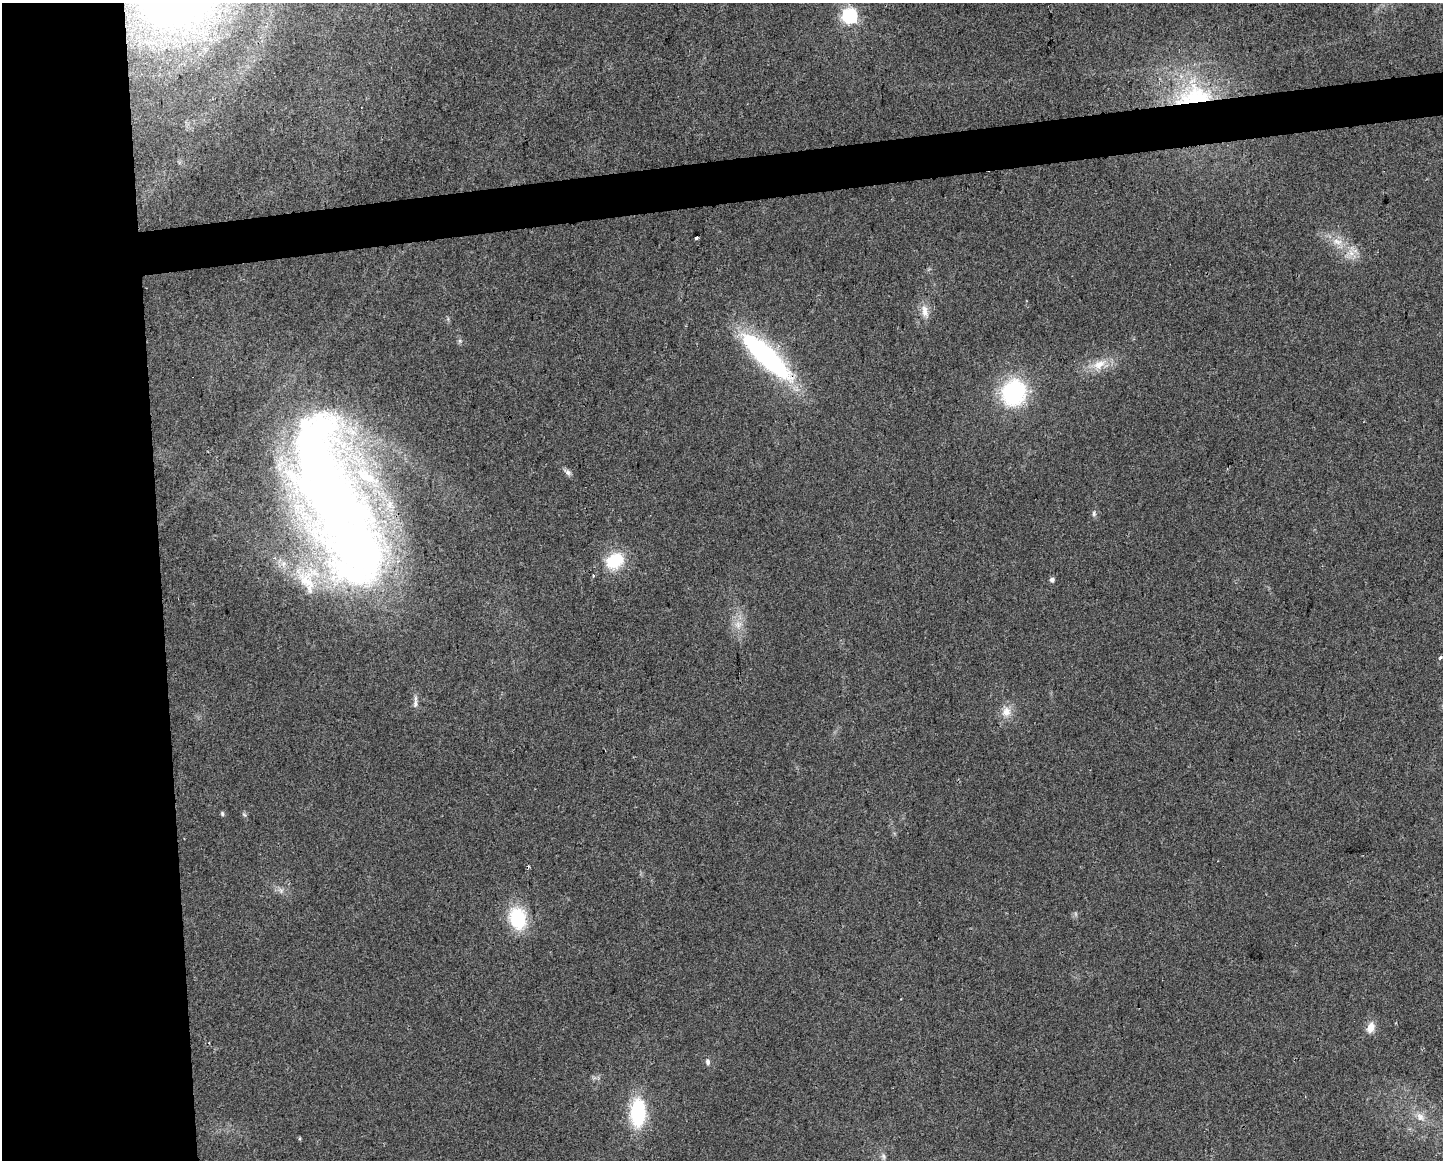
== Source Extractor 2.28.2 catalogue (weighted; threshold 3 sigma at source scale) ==
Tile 7 of 3 x 4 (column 1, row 3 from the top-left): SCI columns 12-1452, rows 1159-2316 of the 4391 x 4633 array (HDU 1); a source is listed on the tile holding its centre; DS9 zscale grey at full resolution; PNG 1445 x 1162 px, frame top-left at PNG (2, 3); no overlay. Shown black and unused: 14% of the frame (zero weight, under 2 of 3 exposures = <1% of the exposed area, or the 3 px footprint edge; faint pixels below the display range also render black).
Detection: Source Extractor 2.28.2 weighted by HDU 2 'WHT'; one run over the whole footprint, this tile lists its part. Background 0.0515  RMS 0.0069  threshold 0.0308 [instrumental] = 3 sigma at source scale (4.5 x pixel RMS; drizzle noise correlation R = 1.50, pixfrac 1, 0.0396/0.0396 arcsec/px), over >= 5 px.
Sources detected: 34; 1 inside a brighter object's white glare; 1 cosmic-ray / hot-pixel residue — not listed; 3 inside a brighter listed object's ellipse — not listed separately; the other 29 listed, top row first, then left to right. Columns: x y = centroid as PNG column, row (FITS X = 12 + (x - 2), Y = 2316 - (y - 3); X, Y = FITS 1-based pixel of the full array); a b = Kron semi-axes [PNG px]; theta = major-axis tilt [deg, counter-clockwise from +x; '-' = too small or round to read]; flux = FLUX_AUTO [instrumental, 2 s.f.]
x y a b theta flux
850 16 6 6 - 180
1194 96 58 27 9 76
1337 242 16 9 -10 7.9
1351 253 12 9 -7 6.4
925 311 20 9 -77 6.7
766 356 68 19 -44 130
1099 365 22 12 27 13
1014 393 26 22 64 72
568 472 12 6 -38 2.6
336 507 181 64 -68 850
1094 513 9 5 -84 1.7
614 561 19 15 30 29
283 564 9 8 - 4.2
593 576 3 3 - 2.2
1052 580 5 4 - 2.6
738 624 12 10 65 6.7
1440 658 4 3 - 1.1
415 704 13 6 83 3
1006 712 14 12 71 7.8
222 814 6 4 -87 1.1
244 814 6 4 -20 0.97
281 891 8 6 -56 2.3
518 918 22 17 -77 39
1371 1027 12 8 73 7.5
708 1062 8 6 -79 2.2
638 1113 28 14 89 52
1420 1117 15 9 -53 6.2
300 1138 5 3 - 0.82
883 1156 9 6 -72 2.1
Overlapping masked pixels (flux is a lower limit): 2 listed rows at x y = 1194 96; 766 356